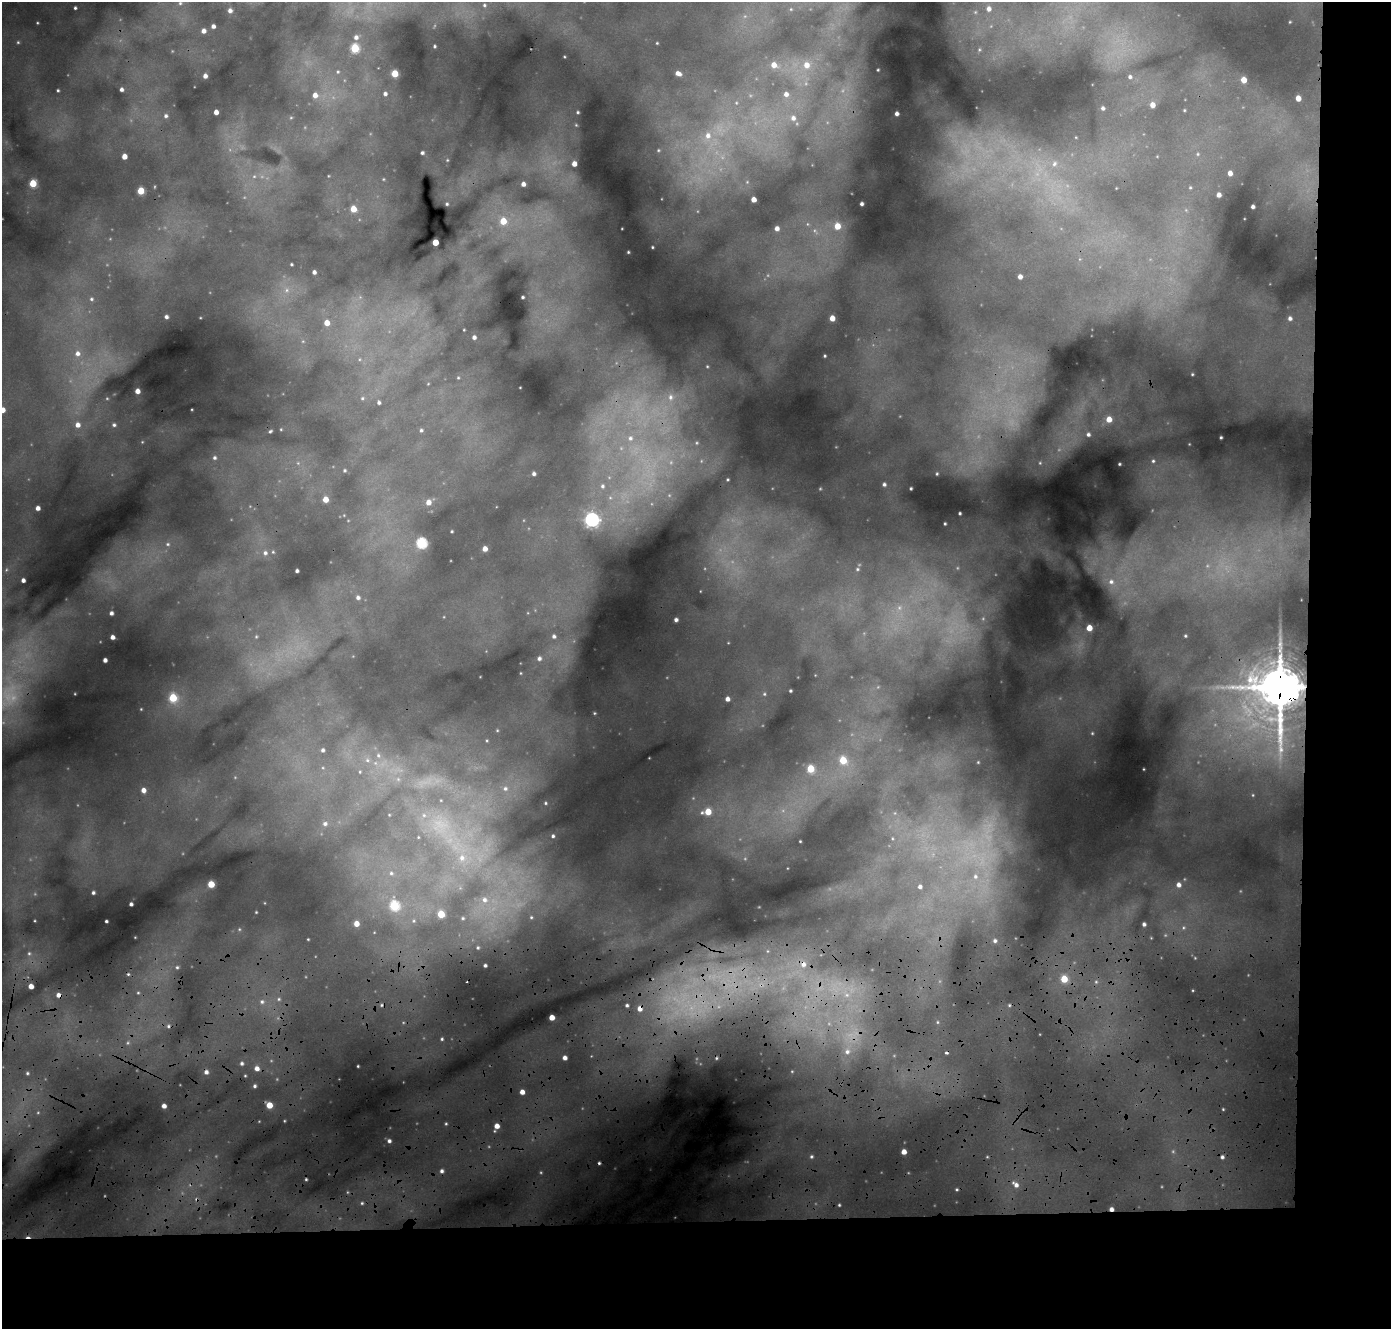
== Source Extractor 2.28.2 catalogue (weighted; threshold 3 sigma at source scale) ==
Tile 9 of 3 x 3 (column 3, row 3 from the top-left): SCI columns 2817-4205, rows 563-1889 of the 4235 x 5103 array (HDU 1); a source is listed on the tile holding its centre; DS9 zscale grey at full resolution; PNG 1393 x 1331 px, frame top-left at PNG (2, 2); no overlay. Shown black and unused: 14% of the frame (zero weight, under 3 of 4 exposures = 24% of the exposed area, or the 3 px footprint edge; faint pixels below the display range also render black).
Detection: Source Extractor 2.28.2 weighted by HDU 2 'WHT'; one run over the whole footprint, this tile lists its part. Background 0.16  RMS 0.017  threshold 0.0772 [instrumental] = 3 sigma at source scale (4.5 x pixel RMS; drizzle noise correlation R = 1.50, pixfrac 1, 0.05/0.05 arcsec/px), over >= 5 px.
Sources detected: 261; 15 too faint to see at this stretch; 9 cosmic-ray / hot-pixel residue — not listed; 2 inside a brighter listed object's ellipse — not listed separately; the other 235 listed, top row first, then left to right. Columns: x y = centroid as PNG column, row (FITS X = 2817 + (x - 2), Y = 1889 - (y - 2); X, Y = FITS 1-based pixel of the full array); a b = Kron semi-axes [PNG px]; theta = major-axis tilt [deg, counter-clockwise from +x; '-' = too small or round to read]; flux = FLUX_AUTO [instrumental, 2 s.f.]
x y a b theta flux
180 3 6 5 - 3.7
484 5 7 6 - 4.6
75 8 4 3 - 2.8
989 9 8 7 - 12
230 11 6 6 - 7.9
975 12 6 6 - 4.2
1290 22 3 2 - 1.3
37 23 3 3 - 1.5
213 26 4 4 - 6.8
203 31 5 5 - 9.3
356 37 6 5 - 6.5
18 42 5 4 - 2
657 43 2 2 - 1.3
434 46 3 3 - 2.3
355 48 5 5 - 77
979 50 7 6 - 4.8
774 65 6 6 - 15
806 65 7 7 - 15
338 72 5 4 - 2.3
395 73 5 4 - 41
678 73 6 5 - 9.9
205 76 4 4 - 7.6
1130 77 5 4 - 4.1
1244 80 5 4 - 21
121 89 4 3 - 5.3
58 90 3 2 - 2
385 94 3 3 - 4.7
786 94 5 5 - 8.9
315 95 6 6 - 12
1298 98 5 5 - 16
736 103 5 4 - 2.6
1152 105 5 4 - 13
1103 108 4 3 - 4.1
1184 110 4 3 - 1.3
216 112 4 4 - 11
578 112 3 2 - 1.9
897 114 3 3 - 4.8
166 116 6 5 - 4.3
793 118 7 7 - 8.8
576 125 4 4 - 1.5
708 135 12 10 83 25
658 150 5 4 - 1.9
422 153 3 3 - 3.2
1198 154 5 4 - 1.9
124 156 4 4 - 15
447 160 3 3 - 1.2
574 164 4 4 - 13
1054 164 8 6 59 4.4
1230 173 4 4 - 11
254 176 6 4 1 2.8
747 182 5 5 - 2.3
33 183 5 4 - 53
523 184 4 4 - 8.1
1190 188 4 4 - 1.7
141 191 5 4 - 42
1219 195 4 4 - 8.1
753 199 4 4 - 14
447 204 3 3 - 1.9
862 204 3 3 - 3.8
1253 206 4 3 - 5.7
353 209 5 5 - 25
503 221 5 5 - 32
807 224 6 4 -90 2.6
837 226 6 5 - 23
777 228 5 4 - 8.3
435 242 4 4 - 32
652 247 3 2 - 1.6
628 252 3 2 - 1.5
291 264 3 3 - 2
314 272 4 4 - 5.5
1020 277 4 4 - 9.6
287 290 7 4 89 4.6
523 297 3 3 - 2.5
91 299 6 4 14 3.1
166 317 3 3 - 4.9
832 318 4 4 - 20
1290 318 5 5 - 5.5
327 323 5 5 - 20
464 330 3 2 - 1.3
474 337 4 4 - 5.9
77 353 7 7 - 10
825 356 3 2 - 1.7
707 366 4 4 - 1.7
1192 374 3 2 - 1.6
458 378 4 4 - 1.8
520 387 2 2 - 0.91
137 391 4 4 - 13
670 397 10 8 90 13
362 398 5 4 - 2.7
379 403 4 4 - 3.8
3 410 4 4 - 12
1109 419 5 5 - 19
78 425 6 6 - 11
114 425 6 5 - 3.6
421 430 4 4 - 2.9
270 431 3 3 - 2.1
1088 434 4 4 - 4
1221 437 3 2 - 1.9
630 438 10 9 - 16
142 442 5 3 - 1.5
214 458 6 6 - 4.9
1153 461 4 4 - 2.5
1040 463 4 3 - 1.5
1119 464 3 2 - 1.7
345 470 5 4 - 2.5
534 474 4 4 - 4.7
937 474 3 3 - 1.8
728 480 3 2 - 1.5
884 484 4 4 - 4.1
602 486 8 7 - 7.5
911 488 3 3 - 2.3
325 499 4 4 - 21
428 502 6 5 - 14
38 508 4 4 - 8.5
960 513 3 3 - 2.4
592 519 6 6 - 450
945 524 3 2 - 2
452 531 3 3 - 1.8
421 543 6 5 - 160
168 544 6 5 - 3.4
485 549 4 4 - 13
273 552 5 4 - 2
265 553 6 6 - 5.6
857 569 6 5 - 3
297 571 3 3 - 3.9
23 580 4 4 - 6.8
1111 582 10 9 - 14
358 597 6 5 - 5.9
111 613 4 4 - 5.7
676 620 4 3 - 4.7
1089 628 5 5 - 24
554 636 7 7 - 6.6
1185 636 3 2 - 1.7
112 637 4 4 - 9
256 637 6 4 1 2.2
539 658 6 6 - 6.1
105 660 4 4 - 7.7
521 673 3 2 - 1
1280 686 18 14 -87 6500
790 691 3 3 - 2.5
764 694 5 4 - 2.8
173 698 5 5 - 67
727 699 4 4 - 8.4
141 709 4 3 - 1.4
594 713 5 4 - 2.1
497 730 4 4 - 1.6
1092 733 5 4 - 1.9
323 750 5 5 - 4.9
378 755 8 6 -75 5.8
367 760 6 6 - 5.7
843 760 6 5 - 44
978 762 4 3 - 1.4
810 769 6 5 - 46
1143 769 3 2 - 1.1
360 772 5 5 - 2.1
426 782 30 10 17 39
505 788 7 7 - 6.3
143 790 4 4 - 11
545 803 3 2 - 1.7
708 812 5 5 - 33
702 813 7 6 - 4.3
389 815 4 3 - 1.2
325 824 6 6 - 5.9
441 825 34 30 9 130
553 836 3 3 - 2.7
800 841 2 2 - 1.4
462 858 11 10 - 19
391 873 6 5 - 4.2
975 876 9 7 -84 9.8
211 884 5 5 - 35
1178 885 6 6 - 9.3
920 887 4 4 - 5
93 893 3 3 - 3.3
485 900 10 9 - 17
131 904 4 3 - 4.8
394 906 6 5 - 110
256 912 3 2 - 1.4
441 914 5 5 - 49
531 917 6 6 - 5
463 918 6 5 - 3
106 921 3 3 - 2.6
414 921 5 4 - 2.3
356 923 5 5 - 17
1144 924 4 4 - 5
1183 928 6 5 - 3.6
239 929 5 4 - 1.9
308 939 3 3 - 1.6
995 941 6 5 - 5.4
478 948 6 6 - 4.6
767 951 6 4 -90 2.5
29 953 7 5 89 3.9
803 964 8 8 - 12
485 965 4 3 - 4.4
177 967 4 4 - 2.7
1064 979 5 5 - 41
1096 982 5 5 - 3.1
31 986 4 4 - 16
138 993 5 3 - 1.7
58 995 5 5 - 9.6
847 995 8 7 - 10
279 999 5 5 - 3.1
262 1002 6 6 - 5.6
627 1005 4 3 - 3.7
1009 1005 4 4 - 2.1
693 1006 55 35 6 310
552 1017 4 4 - 21
937 1022 6 4 -90 2.7
442 1039 4 3 - 2.4
847 1051 9 8 - 11
565 1058 4 4 - 8.2
242 1063 5 4 - 3.7
358 1066 3 2 - 1.7
257 1068 5 5 - 10
206 1072 5 5 - 6.4
27 1073 5 4 - 3
245 1076 3 2 - 1.5
255 1086 4 4 - 3.4
522 1092 4 4 - 13
269 1105 5 4 - 30
164 1106 4 4 - 9.8
1223 1109 3 3 - 1.6
446 1124 4 3 - 1.9
497 1126 5 5 - 14
389 1141 4 4 - 4.9
904 1152 4 4 - 15
811 1156 5 5 - 3
987 1157 5 3 - 1.5
1222 1157 4 4 - 4.1
442 1171 5 4 - 4.8
306 1179 3 3 - 2.3
1016 1184 10 6 -43 11
957 1189 3 3 - 1.8
362 1203 5 5 - 2.9
839 1205 3 3 - 1.9
1111 1209 4 3 - 7.6
Overlapping masked pixels (flux is a lower limit): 5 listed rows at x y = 1280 686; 803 964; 58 995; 693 1006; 1111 1209
Isophote crosses this tile's border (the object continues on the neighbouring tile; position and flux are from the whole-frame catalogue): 1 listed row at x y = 3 410